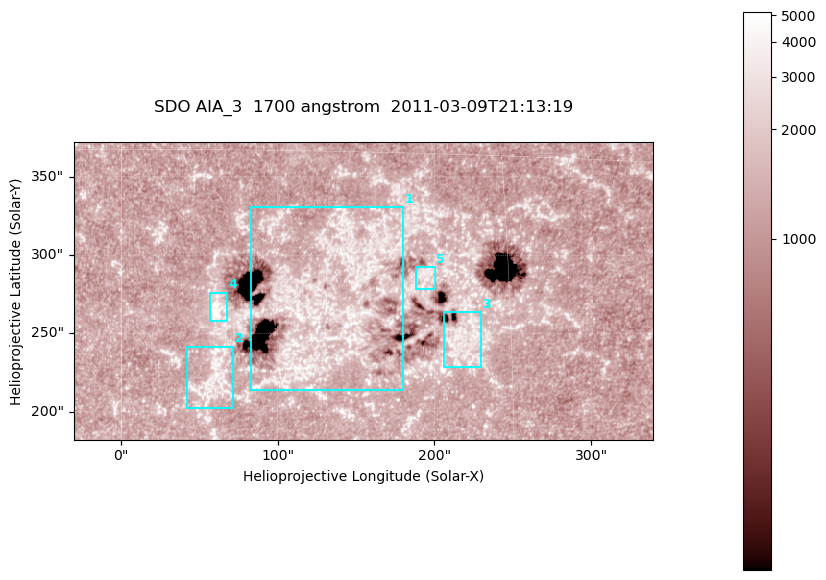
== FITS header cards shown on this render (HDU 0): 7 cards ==
TELESCOP= 'SDO     '           /
INSTRUME= 'AIA_3   '           /
WAVELNTH=                 1700 /
WAVEUNIT= 'angstrom'           /
DATE-OBS= '2011-03-09T21:13:19.715' /
CTYPE1  = 'HPLN-TAN'           /
CTYPE2  = 'HPLT-TAN'           /

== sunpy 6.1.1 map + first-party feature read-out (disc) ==
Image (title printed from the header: SDO AIA_3  1700 angstrom  2011-03-09T21:13:19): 603 x 310 px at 0.613 arcsec/px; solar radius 967 arcsec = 1577 px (partial field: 2.4% of the solar disc is inside the frame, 100% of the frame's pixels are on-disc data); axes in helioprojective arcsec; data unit not stated in the header (colour bar unlabelled)
Pointing: header CRPIX1/2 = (2053.97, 2042.58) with CRVAL1/2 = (0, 0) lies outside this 603 x 310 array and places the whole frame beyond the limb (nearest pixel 1.43 R_sun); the SolarSoft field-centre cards XCEN/YCEN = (154.5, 277.1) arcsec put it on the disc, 1888 arcsec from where CRPIX/CRVAL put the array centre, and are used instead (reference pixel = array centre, CRVAL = XCEN/YCEN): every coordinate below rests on XCEN/YCEN
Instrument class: DISC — disc imager (sunpy class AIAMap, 1700 A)
Bright regions (active regions / flare kernels): reference = the on-disc median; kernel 5 px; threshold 5 sigma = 1545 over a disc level ~1254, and >= 1.15x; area >= 186 px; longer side >= 4 px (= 2.5 arcsec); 5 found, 5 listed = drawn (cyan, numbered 1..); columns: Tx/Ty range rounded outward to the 2 arcsec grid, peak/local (2 s.f.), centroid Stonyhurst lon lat
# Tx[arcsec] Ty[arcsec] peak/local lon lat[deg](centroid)
1 82..180 214..332 3.3 +8 +9
2 42..72 202..242 3.3 +3 +6
3 206..230 228..264 3.1 +13 +8
4 56..68 258..276 5.5 +4 +9
5 188..200 278..294 3 +12 +10